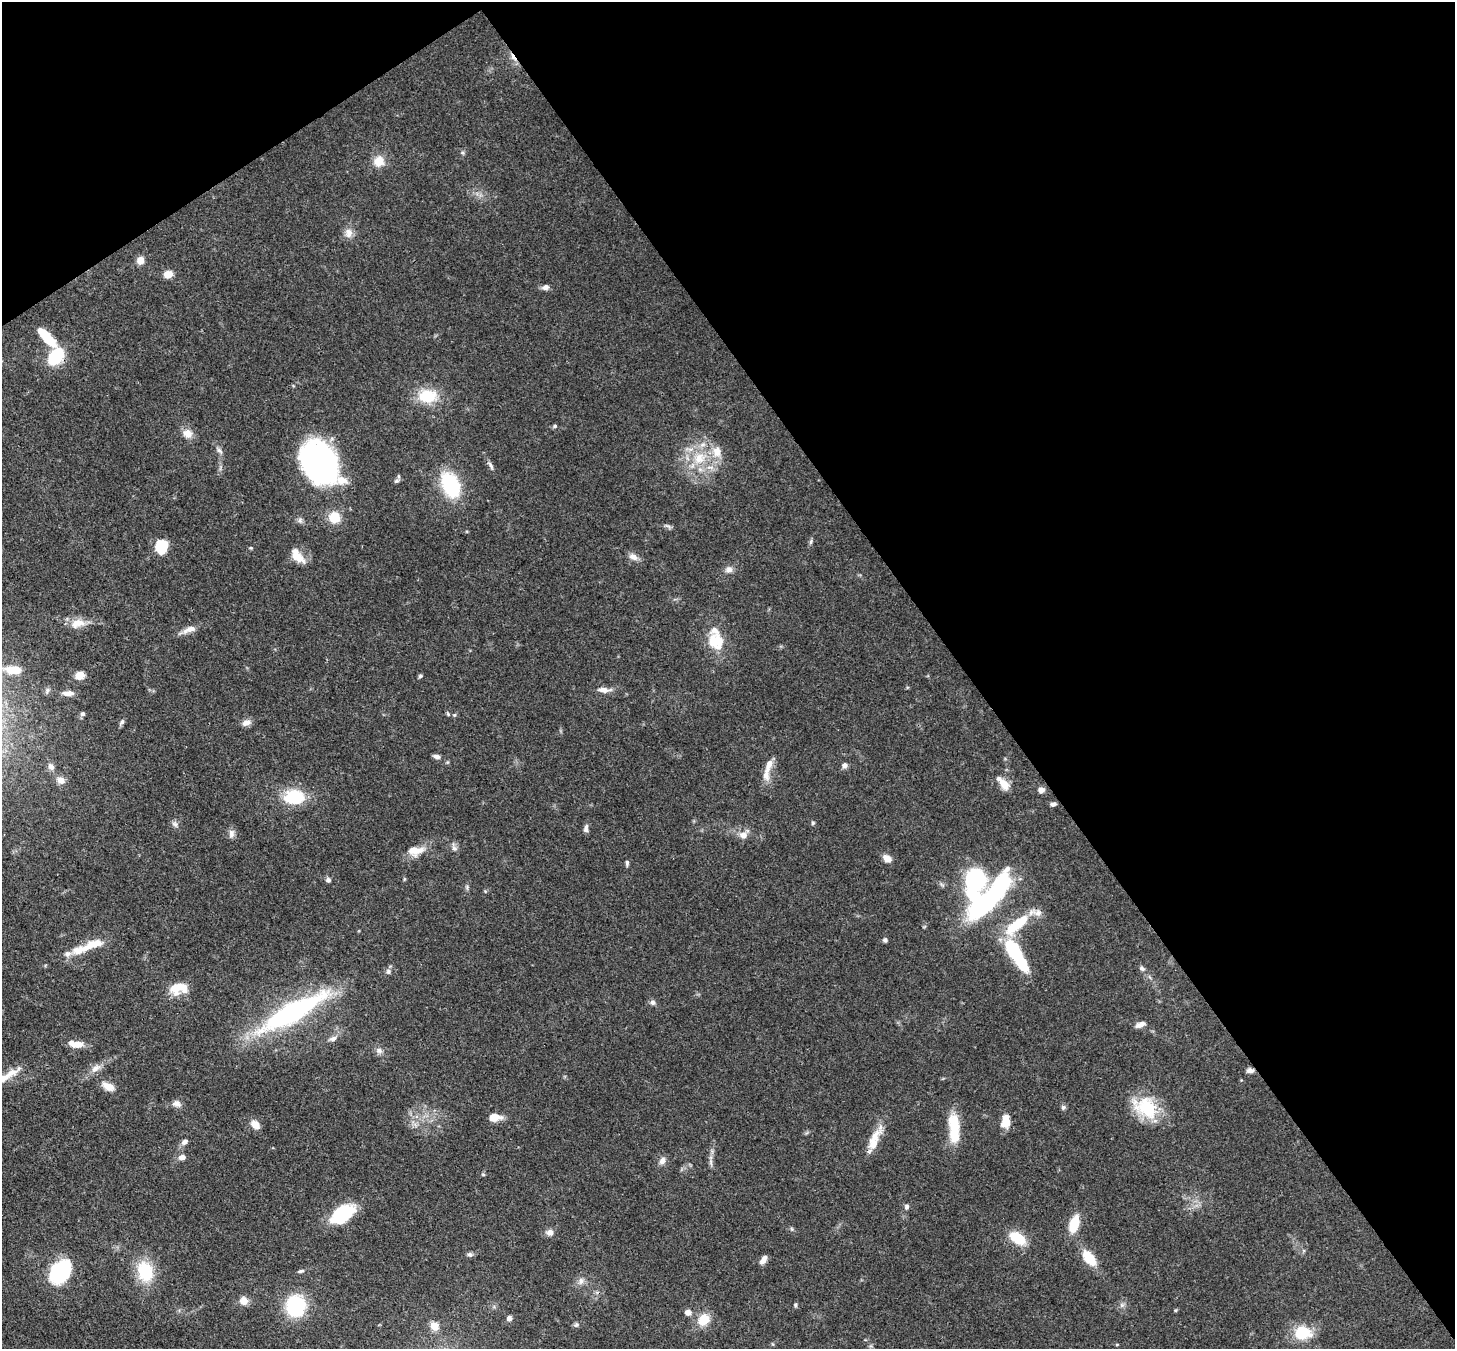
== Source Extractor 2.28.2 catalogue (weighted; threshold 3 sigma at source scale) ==
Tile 3 of 4 x 4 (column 3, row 1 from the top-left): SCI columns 2987-4439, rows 4392-5738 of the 5974 x 5947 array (HDU 1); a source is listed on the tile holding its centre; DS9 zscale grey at full resolution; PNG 1457 x 1351 px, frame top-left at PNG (2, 2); no overlay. Shown black and unused: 38% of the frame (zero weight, under 3 of 4 exposures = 7% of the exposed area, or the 3 px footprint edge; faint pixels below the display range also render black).
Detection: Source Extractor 2.28.2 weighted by HDU 2 'WHT'; one run over the whole footprint, this tile lists its part. Background 0.0965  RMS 0.004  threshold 0.018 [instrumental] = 3 sigma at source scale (4.5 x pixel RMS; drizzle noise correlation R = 1.50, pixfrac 1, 0.05/0.05 arcsec/px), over >= 5 px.
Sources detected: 128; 5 inside a brighter object's white glare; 1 cosmic-ray / hot-pixel residue — not listed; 8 inside a brighter listed object's ellipse — not listed separately; the other 114 listed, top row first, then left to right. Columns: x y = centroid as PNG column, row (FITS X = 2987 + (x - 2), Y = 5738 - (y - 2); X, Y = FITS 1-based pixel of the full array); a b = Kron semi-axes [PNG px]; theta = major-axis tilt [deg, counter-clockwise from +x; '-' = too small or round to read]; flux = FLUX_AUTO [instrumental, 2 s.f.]
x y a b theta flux
463 153 6 4 -71 0.61
379 161 13 13 - 5.6
348 233 13 11 -90 3.1
140 260 7 6 - 4.2
168 274 7 6 - 6.8
545 287 9 6 11 1.6
47 337 30 10 -48 11
56 357 17 12 51 19
427 396 20 15 0 14
555 426 6 5 - 0.73
188 433 12 11 - 3.8
219 451 10 5 -41 1.2
717 452 14 12 -81 5.4
699 458 19 15 57 11
318 464 45 28 -55 110
491 465 12 4 -64 1.2
396 481 8 6 30 1
450 485 24 15 -67 30
334 517 12 12 - 7.7
668 526 10 3 -29 0.82
811 542 8 4 81 0.8
162 547 13 12 - 12
297 556 23 11 -50 5.3
633 557 12 8 -27 2.5
729 569 11 8 8 2
78 623 21 11 15 5.4
189 629 20 8 20 3.4
716 642 26 19 -65 11
14 670 12 7 -4 10
79 675 9 8 - 4.3
420 676 5 4 - 0.7
604 690 17 6 -2 2.9
68 693 14 6 -1 2.4
83 714 5 5 - 1
448 714 5 4 - 0.54
454 715 5 5 - 0.52
122 722 9 5 53 1
246 723 10 7 23 2.6
436 756 9 5 -14 1.4
769 765 19 7 71 4.1
844 765 8 6 76 1.4
51 766 10 7 -55 1.9
60 780 10 9 - 2.8
1004 784 16 10 -56 4.1
1041 790 7 7 - 2
294 797 22 16 -2 18
1053 804 7 5 14 1.2
813 823 5 4 - 0.56
175 824 9 6 -35 1.3
586 828 11 6 82 1.4
231 833 11 7 85 1.9
743 835 9 8 - 3
454 847 13 5 -73 1.4
415 851 23 12 6 6
887 858 9 7 -40 3.5
627 863 8 4 86 0.89
975 879 13 12 - 62
328 880 6 5 - 1.2
984 906 34 15 40 52
1017 924 35 11 39 18
885 940 6 5 - 0.94
93 945 40 9 20 9.8
1015 953 41 14 -57 27
1142 968 8 5 -29 0.96
388 971 8 6 -77 1
178 988 21 12 12 9
653 1002 7 6 - 1.2
292 1012 62 15 29 96
1140 1024 12 6 22 2.1
333 1038 10 6 22 1.8
76 1044 15 7 -7 5.9
379 1051 10 8 -27 1.7
95 1068 15 8 35 3.2
1250 1070 8 5 2 1.6
2 1079 22 8 25 6.2
108 1086 16 9 -28 4.1
177 1103 12 8 -16 2.1
1063 1107 7 5 50 0.92
1146 1107 32 23 -33 19
495 1117 14 8 3 4.3
1005 1121 15 9 77 5.8
954 1124 24 12 -80 13
255 1125 10 8 -40 3.7
875 1136 36 11 57 7.1
185 1142 8 6 34 1.6
182 1157 9 6 12 2.1
662 1161 10 7 60 2
711 1162 9 4 -82 1.1
483 1174 6 3 -19 0.43
907 1207 7 6 - 1
342 1214 27 15 36 23
1074 1224 16 8 72 11
792 1229 6 4 -71 0.56
550 1232 10 8 7 2
1017 1238 19 10 -34 11
470 1254 7 6 - 1.1
1089 1258 21 10 -51 9
763 1260 10 5 58 2.2
61 1271 20 15 44 42
301 1271 8 4 7 0.85
145 1272 21 16 -72 19
581 1281 10 6 90 1.7
244 1301 10 9 - 3.3
795 1305 5 5 - 0.63
1122 1305 6 6 - 1.1
296 1306 19 17 -90 29
1176 1310 5 3 - 0.42
688 1312 6 6 - 2.4
509 1318 6 6 - 1.5
703 1320 14 11 49 7.9
576 1325 7 4 44 0.8
435 1326 10 9 - 3.8
1302 1333 21 16 0 13
1117 1344 5 3 - 0.35
Overlapping masked pixels (flux is a lower limit): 2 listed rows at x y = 56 357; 1250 1070
Isophote crosses this tile's border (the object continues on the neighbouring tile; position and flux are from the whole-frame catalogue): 1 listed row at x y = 2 1079